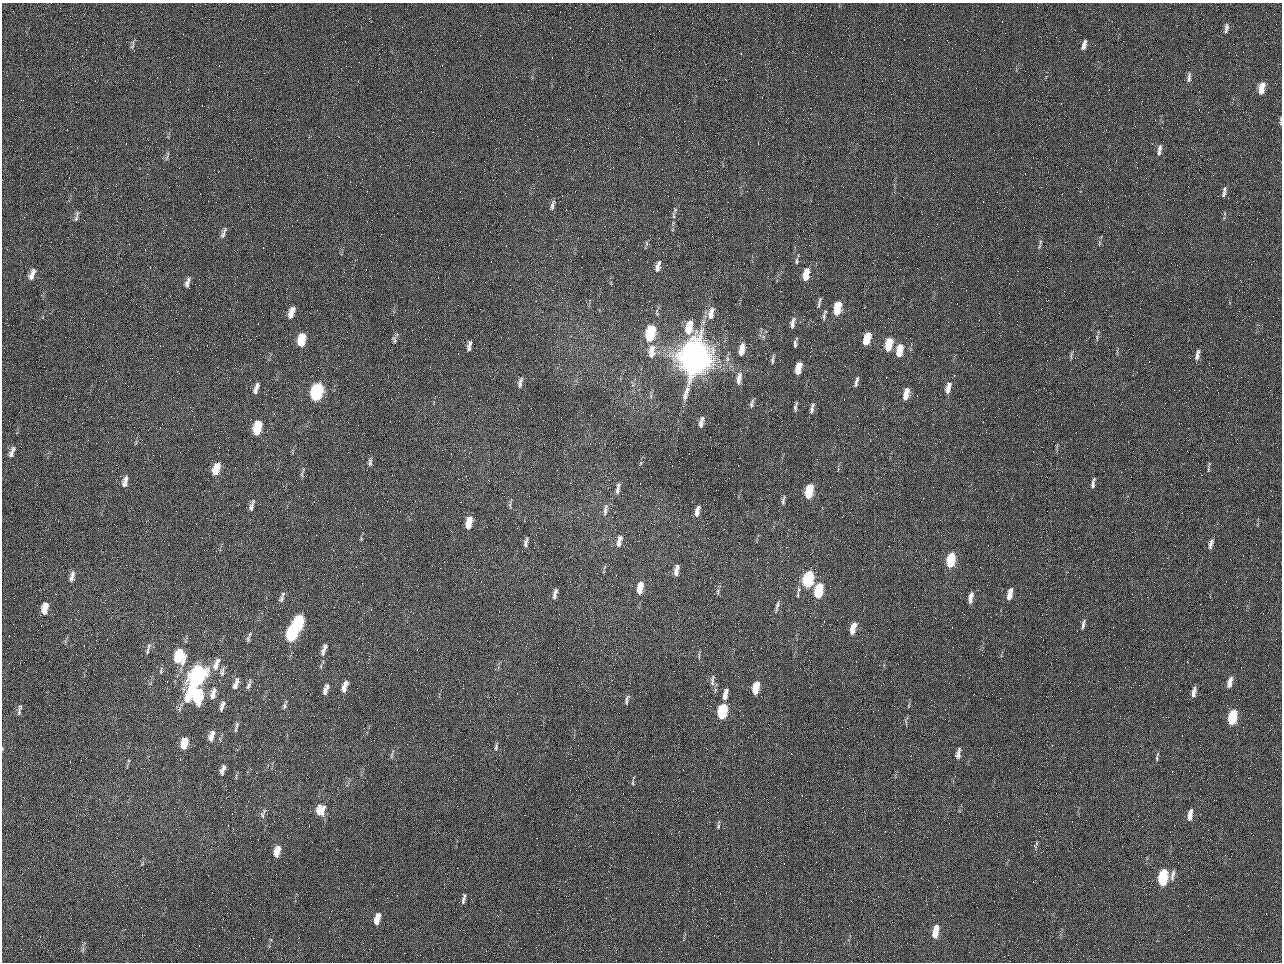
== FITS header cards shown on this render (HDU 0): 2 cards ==
NAXIS1  =                 1280 / length of data axis 1
NAXIS2  =                  960 / length of data axis 2

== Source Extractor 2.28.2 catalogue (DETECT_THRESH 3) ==
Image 1280 x 960 px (HDU 0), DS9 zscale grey, 1 PNG px = 1 image px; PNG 1284 x 964 px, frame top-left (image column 1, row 960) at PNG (2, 3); no overlay
Background 2560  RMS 180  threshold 554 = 3 sigma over >= 5 px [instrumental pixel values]
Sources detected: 153; all 153 listed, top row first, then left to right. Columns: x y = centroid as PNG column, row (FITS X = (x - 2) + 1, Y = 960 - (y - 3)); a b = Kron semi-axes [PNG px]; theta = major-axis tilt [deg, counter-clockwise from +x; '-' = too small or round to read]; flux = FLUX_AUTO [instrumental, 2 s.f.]
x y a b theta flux
1226 28 13 5 81 4.7e+04
132 45 13 5 73 3.2e+04
1084 45 10 4 72 6.5e+04
984 50 2 2 - 6.3e+04
1189 77 14 6 85 5.0e+04
1261 88 12 6 82 1.7e+05
1281 121 10 3 -90 2.2e+04
1160 148 9 6 81 3.9e+04
1159 153 9 5 86 3.2e+04
167 157 9 3 71 2.3e+04
1224 192 14 4 80 4.4e+04
552 205 13 4 77 4.2e+04
674 215 12 4 -90 4.0e+04
76 219 8 6 61 3.8e+04
223 235 11 6 71 4.7e+04
647 243 7 4 -87 2.2e+04
1100 243 6 4 70 1.7e+04
1039 247 7 4 59 2.1e+04
797 261 8 5 85 2.7e+04
658 266 14 7 75 7.6e+04
32 274 14 6 69 9.2e+04
806 274 13 6 80 1.8e+05
187 282 13 6 73 5.7e+04
819 305 10 5 83 3.6e+04
837 308 12 6 82 3.4e+05
291 313 12 5 72 1.2e+05
711 313 18 8 79 1.2e+05
824 317 12 4 85 3.7e+04
793 323 14 5 79 6.5e+04
689 328 14 7 78 3.0e+05
650 333 12 6 79 9.4e+05
1097 337 8 3 -77 2.0e+04
867 338 11 5 76 3.0e+05
394 339 10 5 -82 3.0e+04
302 340 12 6 79 3.4e+05
795 343 10 3 81 3.4e+04
888 345 13 6 78 3.2e+05
469 346 10 4 77 5.8e+04
742 350 13 5 79 1.5e+05
899 350 13 6 79 2.5e+05
651 351 18 8 80 1.4e+05
1071 355 13 3 83 2.3e+04
1197 355 13 5 80 5.6e+04
695 358 22 16 74 1.2e+07
772 360 13 4 85 3.2e+04
798 368 11 5 78 2.1e+05
739 379 17 6 82 9.6e+04
857 379 7 4 80 2.4e+04
520 383 12 5 78 4.5e+04
856 383 9 5 86 3.3e+04
949 385 7 6 - 4.1e+04
256 388 14 5 70 6.3e+04
947 389 9 6 -88 6.3e+04
317 392 12 7 76 2.0e+06
906 394 12 5 78 1.7e+05
752 404 14 5 77 3.8e+04
795 407 11 4 80 3.4e+04
811 410 10 6 79 4.4e+04
701 422 12 4 76 6.6e+04
257 428 12 6 76 4.6e+05
986 432 2 2 - 8.6e+03
12 452 15 6 68 6.8e+04
370 462 11 5 84 3.8e+04
641 463 6 4 89 1.2e+04
216 469 14 7 72 2.3e+05
1208 470 10 3 -88 2.1e+04
302 474 13 4 77 2.9e+04
125 482 14 6 77 8.7e+04
1093 483 13 4 79 4.3e+04
617 490 11 5 84 4.7e+04
809 491 11 5 78 5.4e+05
783 500 13 5 80 3.6e+04
510 505 12 3 -84 2.7e+04
251 507 14 6 80 5.8e+04
605 510 16 5 81 5.0e+04
697 511 11 4 78 7.9e+04
469 523 12 5 80 2.0e+05
619 541 15 6 79 8.8e+04
526 542 10 4 78 4.2e+04
1211 544 14 5 75 5.1e+04
950 560 11 6 79 6.0e+05
676 570 11 5 79 8.4e+04
72 577 15 7 78 7.1e+04
808 579 12 6 76 1.4e+06
640 588 12 5 80 2.0e+05
718 591 9 5 79 2.8e+04
818 591 11 6 75 7.1e+05
555 594 12 4 76 5.4e+04
1010 594 12 5 78 1.4e+05
798 595 9 3 86 2.5e+04
970 595 10 5 60 5.6e+04
281 599 12 6 76 4.6e+04
970 600 10 5 -80 5.8e+04
777 606 15 4 78 3.7e+04
45 608 13 7 78 1.6e+05
298 624 13 5 76 1.4e+06
1083 624 13 4 78 4.3e+04
853 628 12 5 75 1.6e+05
292 633 14 6 78 1.5e+06
248 639 9 6 86 3.3e+04
149 646 9 5 75 3.1e+04
324 650 18 6 71 7.9e+04
148 651 8 5 76 2.8e+04
179 656 15 10 89 4.6e+05
216 664 18 8 71 1.1e+05
161 670 10 3 80 2.0e+04
222 672 14 6 80 5.2e+04
197 676 22 8 66 3.2e+06
712 681 16 5 83 4.8e+04
1230 682 13 6 77 9.9e+04
346 683 6 5 - 3.0e+04
236 684 16 6 71 7.5e+04
249 685 13 5 66 4.1e+04
344 688 11 6 79 8.5e+04
756 688 11 5 78 3.1e+05
326 689 13 5 71 7.8e+04
1194 692 10 4 81 6.6e+04
213 693 16 7 75 9.0e+04
725 694 13 5 77 9.9e+04
198 696 12 8 81 7.3e+05
627 700 13 5 76 4.0e+04
222 705 9 6 61 4.7e+04
909 705 6 3 71 1.4e+04
284 706 8 6 80 3.0e+04
221 708 7 5 62 2.7e+04
19 710 15 4 78 4.0e+04
722 711 11 6 77 1.0e+06
1232 717 12 6 78 6.9e+05
236 729 11 4 76 2.9e+04
211 736 13 6 73 9.7e+04
184 743 11 6 75 2.6e+05
496 747 12 4 81 3.1e+04
959 750 6 4 -88 2.5e+04
392 755 10 3 75 2.0e+04
958 755 9 6 87 5.7e+04
1157 758 8 4 -90 2.2e+04
129 761 5 3 - 1.3e+04
224 767 7 5 -85 3.5e+04
222 772 8 5 -75 3.9e+04
633 783 7 3 82 1.8e+04
320 810 15 13 83 1.7e+05
1190 814 12 5 78 1.0e+05
262 815 11 6 -72 4.2e+04
718 826 6 5 - 1.9e+04
1036 843 6 4 65 1.7e+04
1034 846 7 4 -49 1.7e+04
277 851 12 6 73 1.7e+05
1172 875 16 5 79 5.7e+04
1163 877 12 6 82 9.8e+05
463 899 14 4 78 4.4e+04
377 919 11 5 75 1.6e+05
935 931 13 6 78 2.3e+05
83 949 7 4 71 2.4e+04
At the frame edge (FLAGS 8, measured only in part): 1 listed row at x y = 1281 121